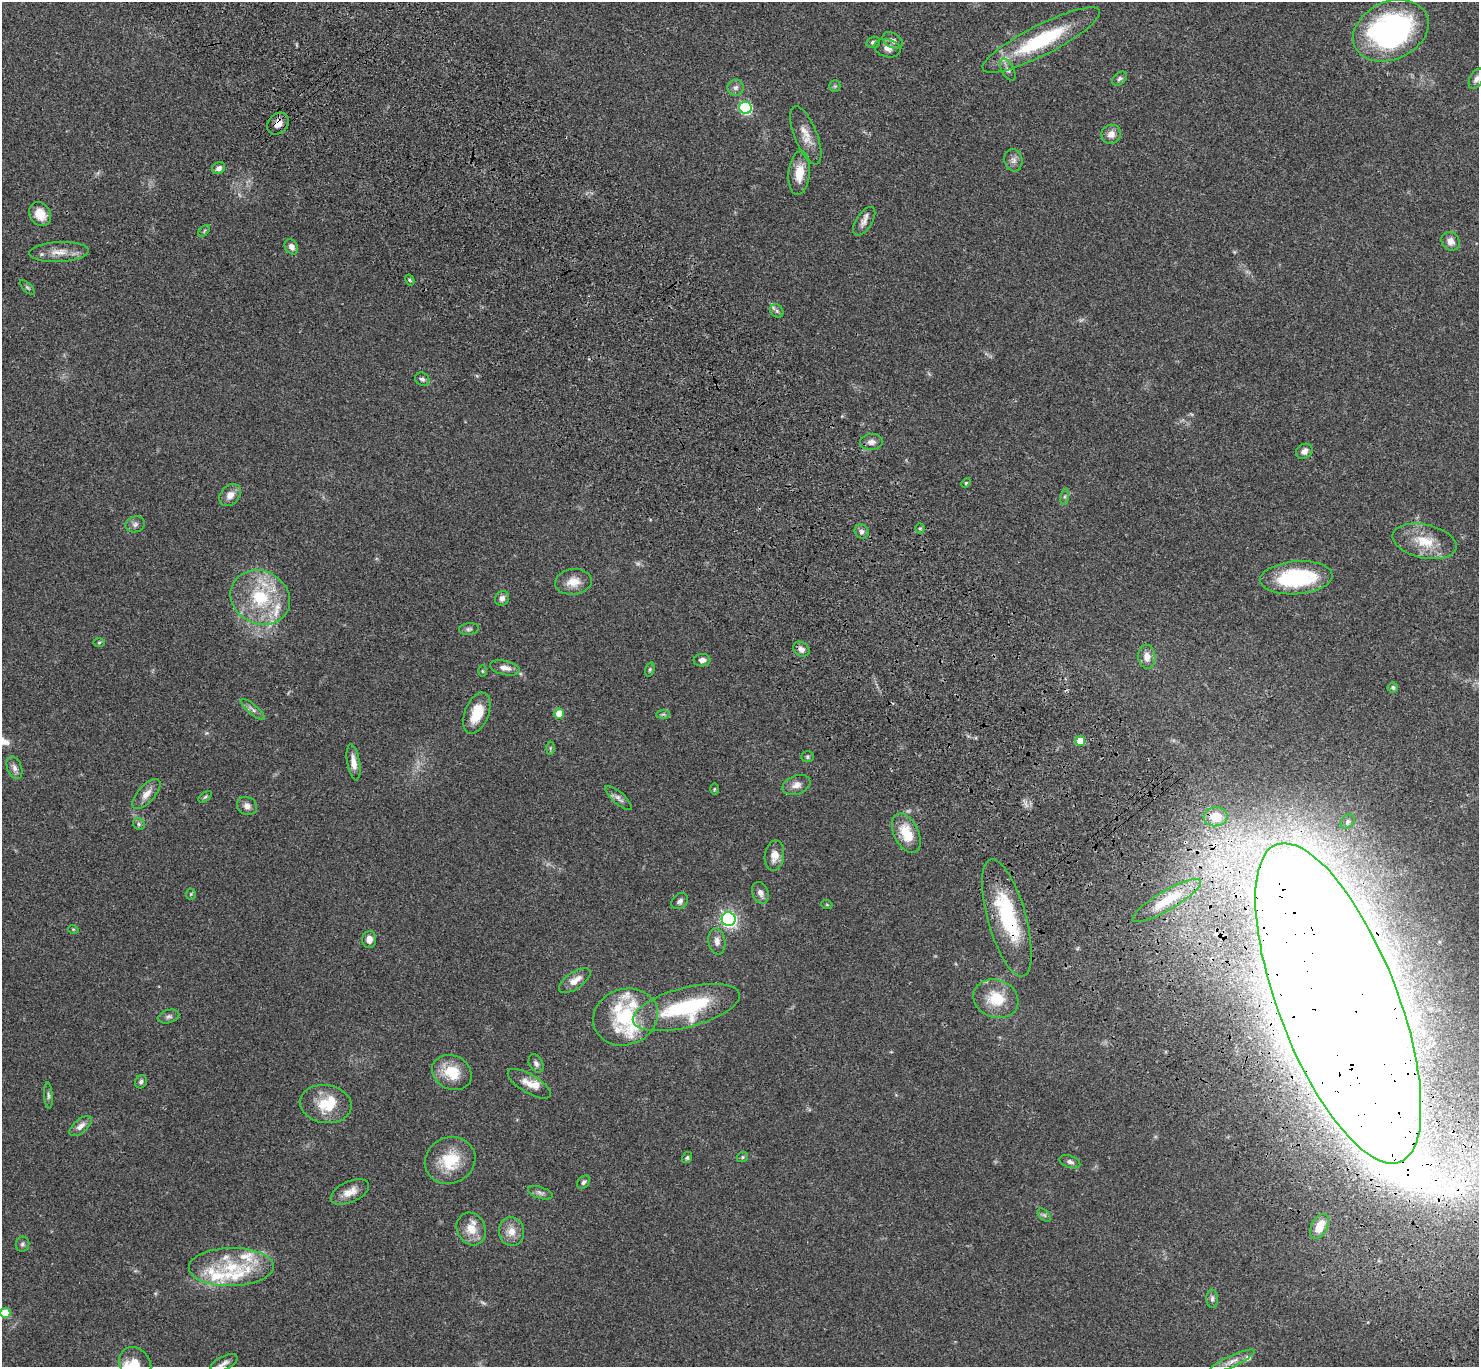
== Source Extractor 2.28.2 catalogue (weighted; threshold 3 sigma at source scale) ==
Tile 6 of 4 x 4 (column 2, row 2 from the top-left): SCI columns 1577-3053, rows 2976-4340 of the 6109 x 6091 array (HDU 1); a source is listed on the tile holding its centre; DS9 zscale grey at full resolution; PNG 1481 x 1369 px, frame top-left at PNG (2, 2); each listed source drawn as its Kron ellipse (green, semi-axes under 4 px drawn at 4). Shown black and unused: <1% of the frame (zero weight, under 3 of 4 exposures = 6% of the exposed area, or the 3 px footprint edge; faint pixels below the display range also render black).
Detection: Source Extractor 2.28.2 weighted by HDU 2 'WHT'; one run over the whole footprint, this tile lists its part. Background 0.0504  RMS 0.0055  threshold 0.0246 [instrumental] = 3 sigma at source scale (4.5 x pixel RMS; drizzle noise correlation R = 1.50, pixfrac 1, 0.05/0.05 arcsec/px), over >= 5 px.
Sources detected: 128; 2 too faint to see at this stretch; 2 inside a brighter object's white glare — neither listed nor drawn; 14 inside a brighter listed object's ellipse — not listed separately; the other 110 listed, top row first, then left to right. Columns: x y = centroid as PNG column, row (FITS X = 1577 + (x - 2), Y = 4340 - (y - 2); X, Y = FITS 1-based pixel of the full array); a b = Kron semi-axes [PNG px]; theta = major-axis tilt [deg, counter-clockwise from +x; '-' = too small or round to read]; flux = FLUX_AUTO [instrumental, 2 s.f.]
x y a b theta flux
1391 31 39 29 24 110
893 40 11 7 -30 2.7
1041 40 65 15 27 44
873 42 7 5 16 1.3
887 48 13 9 -15 3.2
1008 70 12 6 -63 2
1120 79 8 5 40 1.3
1476 79 11 6 63 2.2
835 86 6 5 - 0.8
735 88 8 8 - 2.1
746 108 6 6 - 56
278 124 12 9 44 4.6
1111 134 10 9 - 3.9
806 135 31 11 -68 7.3
1013 160 11 9 -79 2.7
219 168 7 5 33 2.2
799 173 22 10 84 9.5
40 214 13 10 -58 7.7
864 221 16 8 57 3.1
204 231 7 4 47 0.79
1450 241 10 8 -47 3.5
291 247 8 6 -55 2.7
59 252 30 10 3 7
410 280 6 4 -61 0.7
27 287 10 4 -44 0.94
777 311 7 6 - 1.3
422 379 7 6 - 1.4
871 442 11 8 5 2.9
1304 451 9 7 33 2.8
966 483 5 4 - 0.58
230 495 12 9 47 4.4
1065 497 8 4 82 1.1
135 524 10 7 17 1.9
920 528 5 4 - 0.81
862 531 7 6 - 1.8
1424 541 33 16 -12 14
1296 578 36 16 4 44
573 582 18 13 8 6.7
260 597 31 26 -29 34
502 598 8 6 53 2.2
469 629 10 6 7 1.5
99 643 6 4 2 0.66
801 649 9 7 -34 2.5
1147 657 12 8 -84 4.4
702 660 8 6 4 2.6
505 668 15 7 -12 3.7
650 670 7 4 71 0.88
482 671 5 3 - 0.54
1393 687 5 5 - 1.2
253 710 15 5 -40 2.1
477 713 22 12 69 13
559 714 5 5 - 8
663 714 7 4 1 0.9
1080 741 5 5 - 9.2
550 748 6 4 89 0.65
807 757 6 5 - 0.93
353 762 18 6 -80 4.3
14 768 12 7 -69 2.4
796 785 14 9 20 3.8
714 789 6 3 89 0.51
146 794 18 8 47 4.5
205 797 8 4 35 0.76
619 798 17 6 -42 2.3
247 806 10 9 - 2.9
1216 817 12 9 7 10
1348 821 8 6 47 1.3
139 824 6 5 - 1
906 833 21 12 -63 14
774 856 15 9 82 5
760 893 11 8 -69 2.6
191 894 5 5 - 0.64
680 901 9 7 41 2
1167 901 39 9 30 13
827 905 5 3 - 0.47
1007 918 61 19 -74 43
729 919 7 7 - 140
73 929 5 3 - 0.49
369 939 8 7 - 3.4
717 941 13 8 -81 3.2
575 981 18 8 35 5.2
996 999 23 19 -20 15
1338 1003 170 59 -69 7700
686 1007 55 20 15 52
169 1016 11 6 16 1.8
625 1017 33 28 20 29
536 1063 10 6 -62 1.8
452 1072 20 17 -27 14
141 1082 7 6 - 1.6
529 1084 24 9 -31 5.8
48 1095 13 4 -86 1.3
326 1104 26 19 -8 15
80 1126 13 6 40 3.2
742 1157 6 4 22 0.81
687 1158 6 5 - 0.9
450 1160 26 23 26 19
1070 1162 11 6 -18 1.7
584 1182 8 5 49 1.4
350 1192 20 10 24 6.3
540 1193 13 5 -19 1.8
1044 1215 8 4 -44 1.2
1319 1226 13 8 62 8.9
471 1229 17 14 -63 8.4
511 1231 14 12 -84 5.7
23 1244 7 6 - 1.2
231 1267 42 19 1 27
1212 1299 9 6 -89 1.7
5 1313 5 5 - 13
1232 1361 25 5 25 3.8
224 1363 14 7 27 2.8
135 1364 18 15 -54 10
Overlapping masked pixels (flux is a lower limit): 4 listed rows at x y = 278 124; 1167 901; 1007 918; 1338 1003
Isophote crosses this tile's border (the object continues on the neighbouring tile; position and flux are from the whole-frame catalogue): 3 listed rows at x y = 1476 79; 224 1363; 135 1364